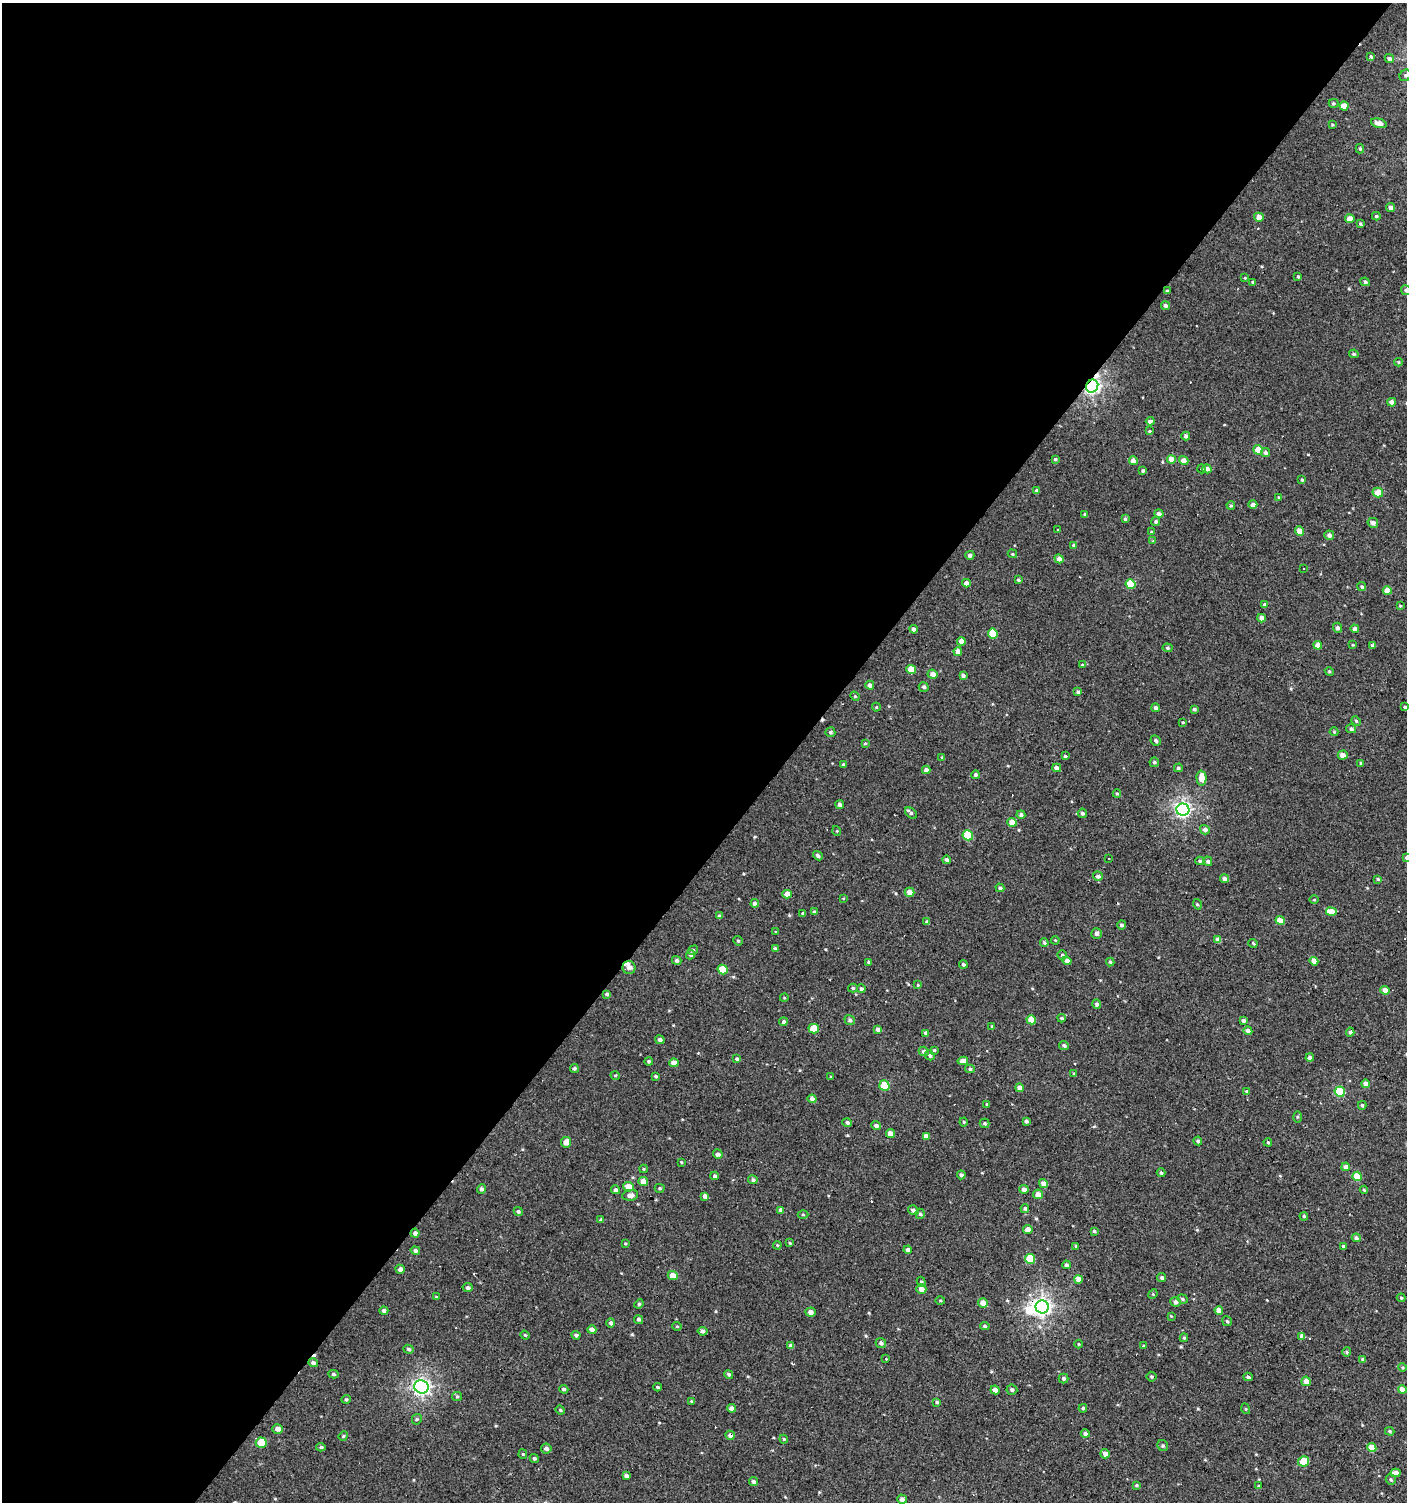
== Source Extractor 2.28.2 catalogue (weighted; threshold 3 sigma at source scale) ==
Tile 5 of 4 x 4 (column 1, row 2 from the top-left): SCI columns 168-1572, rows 3002-4501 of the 6020 x 6000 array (HDU 1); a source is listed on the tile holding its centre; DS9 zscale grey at full resolution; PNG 1409 x 1504 px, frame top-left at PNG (2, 3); each listed source drawn as its Kron ellipse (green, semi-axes under 4 px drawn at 4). Shown black and unused: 56% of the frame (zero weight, under 2 of 3 exposures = <1% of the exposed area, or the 3 px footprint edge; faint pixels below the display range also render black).
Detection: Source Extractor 2.28.2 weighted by HDU 2 'WHT'; one run over the whole footprint, this tile lists its part. Background 9.70e-04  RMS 0.0059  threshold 0.0267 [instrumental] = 3 sigma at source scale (4.5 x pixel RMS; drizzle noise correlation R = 1.50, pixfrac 1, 0.0396/0.0396 arcsec/px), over >= 5 px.
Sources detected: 346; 1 inside a brighter object's white glare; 9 cosmic-ray / hot-pixel residue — neither listed nor drawn; the other 336 listed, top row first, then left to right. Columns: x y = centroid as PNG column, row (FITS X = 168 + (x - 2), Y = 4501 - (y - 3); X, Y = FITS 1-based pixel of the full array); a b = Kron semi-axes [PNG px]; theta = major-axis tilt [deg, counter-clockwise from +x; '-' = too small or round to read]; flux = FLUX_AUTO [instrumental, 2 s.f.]
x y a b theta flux
1370 57 3 3 - 2.7
1389 59 5 4 - 1.5
1405 75 6 5 - 1.1
1333 103 5 4 - 0.78
1344 106 4 4 - 5.9
1379 123 8 4 -15 4.7
1332 125 4 3 - 0.46
1360 149 5 3 - 0.85
1391 208 4 4 - 2.1
1376 216 4 4 - 0.68
1259 217 5 4 - 4.1
1350 219 5 4 - 5.1
1360 223 4 3 - 0.78
1298 277 3 3 - 0.63
1245 278 4 3 - 0.5
1253 282 4 3 - 0.99
1365 282 5 4 - 1.4
1406 290 5 5 - 1.3
1167 291 3 3 - 0.77
1165 306 5 4 - 1.6
1354 354 5 4 - 0.95
1398 362 4 4 - 0.64
1092 386 7 6 - 160
1392 402 4 4 - 2.7
1150 421 4 4 - 1.9
1150 431 4 3 - 0.6
1186 436 4 4 - 1.7
1258 450 5 4 - 8.7
1265 452 5 4 - 1.5
1055 459 4 4 - 0.8
1171 459 4 4 - 4
1133 461 4 4 - 3.7
1184 461 5 4 - 3.2
1202 469 4 3 - 0.49
1207 469 4 4 - 2.4
1143 471 3 3 - 1
1302 480 4 3 - 0.64
1037 491 3 3 - 1.2
1378 493 5 5 - 6.4
1279 497 3 3 - 0.63
1253 504 4 4 - 2.2
1231 505 4 3 - 0.79
1159 513 4 4 - 2.2
1085 514 4 4 - 0.6
1125 519 4 4 - 0.8
1156 521 4 4 - 1.2
1373 523 5 4 - 2.1
1058 530 3 2 - 0.38
1300 531 4 4 - 6.4
1152 532 4 3 - 0.54
1329 535 5 4 - 2.1
1153 541 4 4 - 0.51
1074 545 3 3 - 0.79
1012 554 5 4 - 0.8
970 555 4 4 - 1.7
1059 559 5 4 - 3.1
1304 568 3 2 - 0.43
1018 580 3 3 - 0.97
966 583 4 4 - 3
1130 584 5 5 - 17
1362 587 4 4 - 0.93
1387 591 4 4 - 6
1265 604 4 4 - 1
1400 606 4 3 - 0.5
1262 618 4 4 - 3.8
1337 628 5 4 - 1.7
914 629 4 4 - 1.8
1355 629 4 4 - 2.7
993 633 5 4 - 11
961 641 4 4 - 4
1318 645 4 4 - 4.6
1353 645 4 3 - 0.57
1372 645 3 3 - 4.5
1168 648 5 4 - 1.1
958 651 4 4 - 3
1082 665 4 3 - 0.53
911 669 5 4 - 8.7
1329 671 4 3 - 0.54
933 674 5 4 - 3.3
963 676 4 4 - 1.5
870 685 4 4 - 2
924 687 5 5 - 1.3
1078 692 4 4 - 1
855 696 5 4 - 0.68
876 707 4 4 - 0.59
1405 707 4 3 - 0.87
1156 708 4 4 - 1.8
1194 709 4 4 - 1.2
1356 721 5 4 - 0.78
1183 722 4 3 - 0.53
1351 729 5 4 - 1.4
830 732 5 5 - 1.1
1334 732 4 4 - 0.61
1156 740 5 4 - 1.4
865 743 4 3 - 0.58
1343 755 5 4 - 3.3
1065 756 3 3 - 1
942 757 4 4 - 0.66
1154 762 5 4 - 0.9
1361 763 4 3 - 0.62
843 765 4 3 - 1.3
1057 768 4 4 - 3.5
1178 768 4 4 - 1
926 770 4 4 - 2.1
975 775 4 4 - 1
1201 778 7 5 -89 6.6
1117 794 4 4 - 0.68
840 805 4 4 - 1.6
1183 810 6 6 - 130
911 813 7 4 -39 1.4
1082 813 5 4 - 1.3
1021 815 4 4 - 1.4
1012 822 5 4 - 5.7
1205 830 5 4 - 2.2
837 831 5 3 - 0.48
968 835 5 5 - 18
818 856 5 4 - 1.3
1109 858 3 2 - 0.35
1406 858 3 3 - 1.5
946 860 4 4 - 1.6
1200 861 4 4 - 0.8
1208 861 5 4 - 1.7
1098 876 5 4 - 1.9
1225 879 4 4 - 2.4
1378 879 4 4 - 0.83
1000 888 4 3 - 1.3
909 892 5 4 - 4.8
787 894 5 4 - 4.9
843 898 4 3 - 0.44
1314 900 5 3 - 0.51
755 903 4 4 - 2.1
1197 904 5 3 - 0.58
1331 911 5 4 - 6.9
814 912 4 3 - 0.78
803 913 4 3 - 0.73
720 916 4 4 - 1.3
1280 920 4 4 - 7.5
927 922 4 3 - 1.3
1121 925 4 4 - 1.3
775 931 3 3 - 0.46
1096 934 5 5 - 1.7
1055 940 4 3 - 0.47
1218 940 4 4 - 2.7
738 941 5 4 - 0.75
1044 943 4 3 - 0.76
1253 943 4 3 - 0.71
775 949 4 4 - 1.2
693 950 5 4 - 1.1
691 955 5 4 - 1.7
1062 955 4 4 - 0.75
677 960 5 4 - 1.4
1067 961 4 4 - 3.1
1314 961 4 4 - 4.7
869 962 4 3 - 1.4
1110 962 4 4 - 0.77
963 964 4 4 - 1
629 968 6 6 - 3.3
723 969 5 4 - 11
918 985 4 3 - 0.63
853 988 5 4 - 0.86
861 989 4 4 - 1.3
1385 990 5 4 - 4.3
607 994 4 3 - 1.2
784 998 4 3 - 0.45
1097 1004 5 4 - 1.5
1062 1018 4 3 - 0.88
850 1020 5 5 - 1.2
1031 1020 5 4 - 7.7
1243 1021 4 3 - 1.7
783 1022 4 4 - 1.3
992 1026 4 3 - 0.89
814 1029 5 4 - 11
878 1030 4 4 - 3
1248 1031 4 4 - 2.2
1350 1032 4 4 - 1.2
926 1033 4 4 - 1.7
660 1040 5 4 - 1.5
1064 1045 5 4 - 1.2
934 1050 4 4 - 0.77
924 1051 5 4 - 1.8
930 1055 5 4 - 1.5
1310 1058 4 4 - 1.6
737 1059 4 3 - 1
649 1061 4 4 - 1
963 1061 5 4 - 4.1
674 1063 5 4 - 4.4
574 1068 4 3 - 1
970 1069 5 4 - 0.9
1074 1074 4 3 - 0.63
615 1075 5 3 - 0.51
655 1076 3 3 - 0.9
830 1077 4 2 - 0.46
1366 1084 4 4 - 3.7
884 1086 5 5 - 16
1020 1088 4 4 - 2.9
1246 1091 4 3 - 0.46
1340 1092 5 5 - 25
812 1099 4 4 - 2.7
987 1104 4 3 - 0.6
1362 1105 4 3 - 0.86
1297 1117 6 4 89 0.76
1026 1121 4 3 - 1.1
964 1122 4 4 - 0.63
847 1123 5 4 - 1.5
985 1123 5 4 - 1.1
876 1125 5 4 - 1.7
890 1133 4 4 - 3.5
926 1136 4 4 - 2.9
1198 1141 4 3 - 1.2
566 1142 5 5 - 4.4
1268 1142 4 3 - 0.78
718 1154 5 4 - 1.8
681 1162 3 2 - 0.48
1346 1167 4 4 - 3.7
643 1169 4 4 - 0.62
1161 1173 4 4 - 1.1
961 1175 4 4 - 1.5
715 1176 4 4 - 1.3
1357 1176 4 4 - 12
753 1180 4 4 - 1.3
643 1182 5 4 - 4.8
1043 1184 4 4 - 3.4
628 1187 5 4 - 7.5
660 1188 5 4 - 0.81
482 1189 4 4 - 1.5
1024 1189 4 4 - 2.5
615 1190 4 4 - 1.5
1364 1190 4 4 - 0.66
1038 1194 5 4 - 4.3
630 1195 8 5 10 3.2
705 1196 4 4 - 2.3
1025 1209 4 4 - 0.76
780 1210 4 4 - 1.4
913 1210 5 4 - 1.6
518 1211 5 4 - 0.99
803 1214 5 3 - 0.69
920 1214 5 4 - 1
1304 1216 4 4 - 0.72
601 1220 4 4 - 1.2
1028 1229 4 4 - 4
1094 1231 4 3 - 0.92
415 1233 4 4 - 1.9
1356 1238 4 4 - 1.5
625 1243 4 3 - 0.61
790 1243 4 3 - 0.64
777 1245 4 4 - 0.6
1076 1246 4 3 - 1
1343 1246 3 3 - 0.96
415 1250 5 4 - 1.5
908 1250 4 4 - 2.2
1030 1259 5 5 - 17
1066 1265 4 4 - 1.2
400 1269 4 4 - 2.4
673 1276 5 4 - 6.1
1162 1277 5 4 - 1.4
1078 1279 4 4 - 4.4
921 1282 5 4 - 0.81
468 1288 5 4 - 1.4
921 1289 5 4 - 3.7
1153 1294 5 4 - 0.62
436 1297 3 2 - 0.47
1401 1298 4 4 - 0.68
1182 1299 5 4 - 0.85
940 1301 5 3 - 0.66
1175 1302 5 4 - 1.9
983 1303 5 4 - 4.6
639 1304 5 4 - 1
1042 1307 6 6 - 210
1219 1310 4 4 - 4.4
384 1311 4 4 - 1.5
811 1312 5 4 - 3
1171 1316 3 3 - 0.39
639 1319 5 4 - 1.3
1227 1321 5 4 - 0.78
611 1323 4 4 - 1.6
677 1326 5 4 - 0.65
985 1326 5 4 - 1
592 1330 4 4 - 3.2
703 1331 5 4 - 1.9
525 1335 5 4 - 0.61
576 1335 4 4 - 1.4
1302 1336 4 4 - 3.3
1184 1338 4 3 - 0.78
881 1343 5 5 - 1.7
1079 1344 4 3 - 0.47
791 1346 4 4 - 2.1
1144 1346 4 4 - 0.7
408 1349 5 4 - 1.1
1347 1352 5 4 - 0.88
886 1359 3 3 - 0.38
1363 1359 4 3 - 1.2
313 1363 5 4 - 1.6
1403 1367 4 3 - 0.68
333 1374 5 4 - 0.87
729 1374 5 4 - 1.2
1152 1377 5 5 - 0.86
1248 1377 4 3 - 1.3
1064 1378 5 5 - 1.6
1306 1381 4 4 - 4.3
421 1387 7 6 - 160
657 1387 4 3 - 0.82
564 1389 4 4 - 1.5
995 1390 4 4 - 3.5
1012 1390 5 5 - 1.2
1402 1390 4 4 - 4.5
457 1396 5 4 - 0.79
346 1399 5 4 - 0.72
691 1401 4 3 - 0.46
937 1402 4 3 - 0.98
732 1408 4 4 - 2.7
1083 1408 4 3 - 0.84
1246 1409 5 3 - 0.53
560 1410 4 4 - 0.66
417 1419 5 5 - 0.84
278 1429 5 4 - 3.2
1390 1431 5 4 - 0.81
1085 1434 4 4 - 1.7
730 1435 4 4 - 2.9
343 1436 5 4 - 0.73
784 1439 4 4 - 0.62
261 1443 5 5 - 15
1163 1446 6 5 - 0.98
321 1447 5 4 - 0.96
546 1448 5 5 - 1.6
1372 1448 4 4 - 11
523 1454 4 4 - 0.63
1105 1454 5 4 - 3.1
534 1458 5 4 - 0.95
1303 1461 5 5 - 15
1396 1473 5 4 - 3.3
626 1476 4 3 - 1.9
1391 1479 5 5 - 0.9
753 1481 4 4 - 1.4
1136 1485 4 4 - 0.65
1258 1486 4 3 - 0.65
902 1499 5 4 - 2.3
Overlapping masked pixels (flux is a lower limit): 4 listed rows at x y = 1365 282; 1092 386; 415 1233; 730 1435
Isophote crosses this tile's border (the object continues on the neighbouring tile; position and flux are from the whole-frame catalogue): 3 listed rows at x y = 1405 75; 1406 290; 1406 858